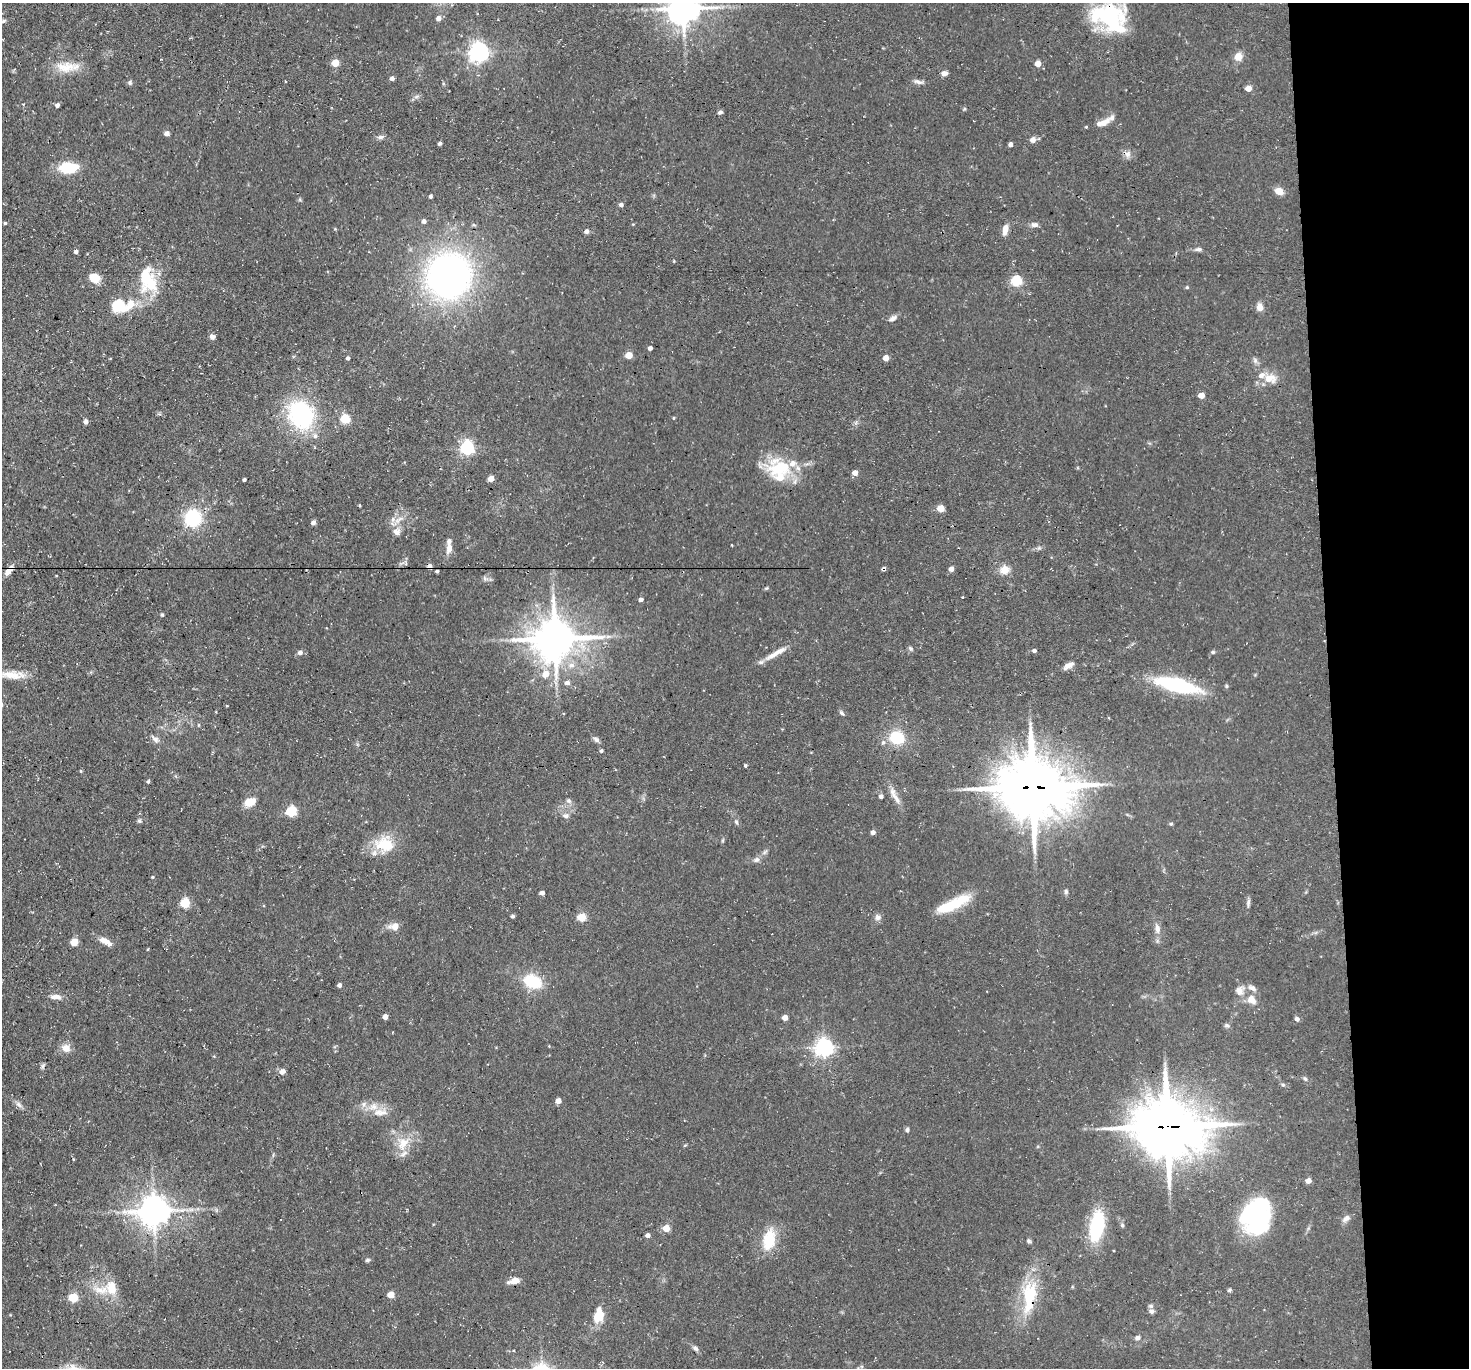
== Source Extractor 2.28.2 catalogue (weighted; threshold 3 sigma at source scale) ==
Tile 6 of 3 x 3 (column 3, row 2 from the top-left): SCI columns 2934-4400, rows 1521-2886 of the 4401 x 4372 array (HDU 1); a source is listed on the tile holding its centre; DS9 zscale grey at full resolution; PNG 1471 x 1370 px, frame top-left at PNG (2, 3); no overlay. Shown black and unused: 10% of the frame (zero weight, under 3 of 4 exposures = <1% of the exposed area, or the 3 px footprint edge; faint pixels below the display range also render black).
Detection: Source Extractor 2.28.2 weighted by HDU 2 'WHT'; one run over the whole footprint, this tile lists its part. Background 0.0734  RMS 0.0054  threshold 0.0241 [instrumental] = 3 sigma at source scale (4.5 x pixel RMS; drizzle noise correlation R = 1.50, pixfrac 1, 0.05/0.05 arcsec/px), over >= 5 px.
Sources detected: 183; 2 inside a brighter object's white glare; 2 cosmic-ray / hot-pixel residue — not listed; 14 inside a brighter listed object's ellipse — not listed separately; the other 165 listed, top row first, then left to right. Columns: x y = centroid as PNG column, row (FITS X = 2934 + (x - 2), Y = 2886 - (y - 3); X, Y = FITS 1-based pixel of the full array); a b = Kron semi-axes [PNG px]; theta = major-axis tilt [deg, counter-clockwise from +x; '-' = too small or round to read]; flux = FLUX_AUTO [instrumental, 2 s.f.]
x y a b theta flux
684 9 9 9 - 1000
1107 16 39 24 -3 50
439 18 5 5 - 2.6
3 21 6 4 18 0.92
479 52 7 6 - 280
1238 56 9 9 - 4.8
335 63 5 5 - 12
1038 64 4 4 - 6.2
67 67 35 12 3 10
944 73 7 6 - 2.2
392 78 4 4 - 2
130 82 6 5 - 0.97
918 82 14 5 -17 2
1248 88 5 4 - 6.3
57 105 4 4 - 1.7
720 112 7 4 11 1
1104 122 17 7 34 4.3
1086 127 4 3 - 0.51
167 133 5 5 - 2.4
381 137 8 6 4 1.5
1033 140 9 8 - 2.3
440 143 3 3 - 1.4
1010 144 4 4 - 1.9
1127 154 12 8 -36 2.7
68 168 16 10 3 19
1279 191 8 6 -19 6.1
430 196 4 3 - 1.2
621 205 5 4 - 1.6
424 221 6 5 - 1.5
5 223 3 3 - 0.6
1034 225 10 6 -7 2
1005 230 13 6 79 4.1
586 231 5 4 - 2.2
1198 249 9 5 4 1.5
76 252 5 4 - 1.3
674 261 4 3 - 0.43
145 276 36 16 79 21
449 276 37 35 60 230
94 278 8 6 -22 15
1016 281 5 5 - 42
1187 287 5 4 - 0.64
119 305 12 10 -7 21
1260 307 8 7 - 4
893 318 10 6 32 2.2
212 337 7 6 - 1.8
650 348 4 4 - 1.9
629 355 5 5 - 9.5
348 358 4 4 - 1.1
886 358 4 4 - 5.3
1255 360 7 6 - 1.4
1270 378 18 13 -3 7.3
1201 395 5 4 - 7
301 414 26 22 -65 65
673 418 4 3 - 0.51
345 419 5 5 - 29
85 422 5 4 - 2
467 448 6 6 - 100
855 473 4 4 - 4.4
780 477 32 27 -27 20
491 478 5 4 - 5.3
244 480 3 3 - 1.1
940 508 5 4 - 10
193 518 12 11 - 40
399 519 13 5 35 2.9
313 523 5 5 - 1.6
397 531 10 9 - 2.9
449 548 11 7 79 3.7
1039 548 5 5 - 0.94
884 569 5 4 - 1.2
951 569 5 4 - 2.7
1004 570 11 11 - 5.2
437 571 3 3 - 0.99
8 572 10 6 44 3.8
485 578 8 4 -45 1.1
641 600 5 4 - 2
162 615 4 3 - 0.93
555 639 13 12 - 1600
911 648 7 5 -46 0.98
1034 651 5 4 - 1.4
1213 652 5 5 - 0.77
300 653 6 5 - 1.9
776 653 35 6 31 6.3
1069 665 13 6 31 3.2
545 674 6 6 - 6.4
10 675 33 10 -4 9.1
567 683 5 5 - 2.3
1177 685 32 10 -14 69
1226 686 6 4 -89 0.67
841 713 8 5 -45 1.1
897 737 17 15 -20 17
155 739 13 7 -35 2.2
596 740 9 6 -34 1.6
601 751 4 4 - 0.93
745 766 4 3 - 1.2
148 781 5 4 - 0.83
1033 787 22 19 -7 3500
881 796 4 4 - 2
896 798 21 6 -55 4.3
569 801 8 7 - 1.6
250 802 14 9 22 6.4
291 812 5 5 - 39
566 816 8 6 -6 1.9
139 821 6 5 - 0.92
736 822 6 5 - 0.94
1171 824 5 4 - 0.68
873 832 4 4 - 2.3
384 844 29 19 -14 15
756 860 8 7 - 1.7
1066 891 7 5 -88 1
542 893 5 4 - 1.9
185 903 5 5 - 30
1248 903 11 5 84 1.5
952 905 41 10 25 22
513 916 4 4 - 1
582 917 5 5 - 20
878 917 8 8 - 2.1
394 926 15 10 6 3.9
1157 929 12 7 -81 3.2
106 941 17 7 -28 4.6
74 942 5 5 - 14
532 981 23 15 -20 18
339 985 4 4 - 1.6
1252 988 12 6 -29 2.6
1239 991 13 12 - 4.5
56 997 14 6 -5 3.2
1251 1000 12 9 -46 5.4
385 1017 4 4 - 3.3
785 1018 4 4 - 5.2
1297 1019 5 5 - 1.9
1227 1025 7 5 -4 1.1
824 1047 6 6 - 230
66 1048 10 9 - 4.9
43 1065 8 4 55 0.91
282 1071 8 7 - 1.9
1305 1079 7 4 -52 0.98
1283 1085 6 4 -18 0.78
558 1101 4 4 - 4.6
364 1104 8 6 73 1.9
19 1105 12 4 -41 1.9
380 1112 22 9 1 6.6
1167 1126 21 18 -7 3200
907 1130 6 5 - 1.1
403 1143 21 15 61 11
1308 1181 5 5 - 4.1
191 1210 8 5 0 1.6
154 1211 9 8 - 990
1256 1216 31 24 76 81
1346 1218 11 7 42 2.3
1122 1225 5 5 - 0.82
1097 1226 25 12 79 40
666 1228 5 4 - 12
647 1235 4 4 - 2.1
769 1240 26 15 77 16
1029 1241 6 5 - 0.98
367 1260 6 4 16 0.89
514 1281 12 6 15 5.6
111 1288 21 13 -82 10
1229 1290 5 5 - 0.87
390 1295 5 5 - 7.5
1029 1296 37 15 81 29
73 1298 5 5 - 25
1151 1311 7 7 - 1.8
598 1315 17 11 74 10
1138 1338 6 5 - 1.7
695 1348 9 5 -31 1.4
Overlapping masked pixels (flux is a lower limit): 8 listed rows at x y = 1107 16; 1127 154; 884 569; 437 571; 8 572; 1033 787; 1167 1126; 1029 1296
Isophote crosses this tile's border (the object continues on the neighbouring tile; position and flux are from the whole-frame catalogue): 2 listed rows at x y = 684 9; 10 675